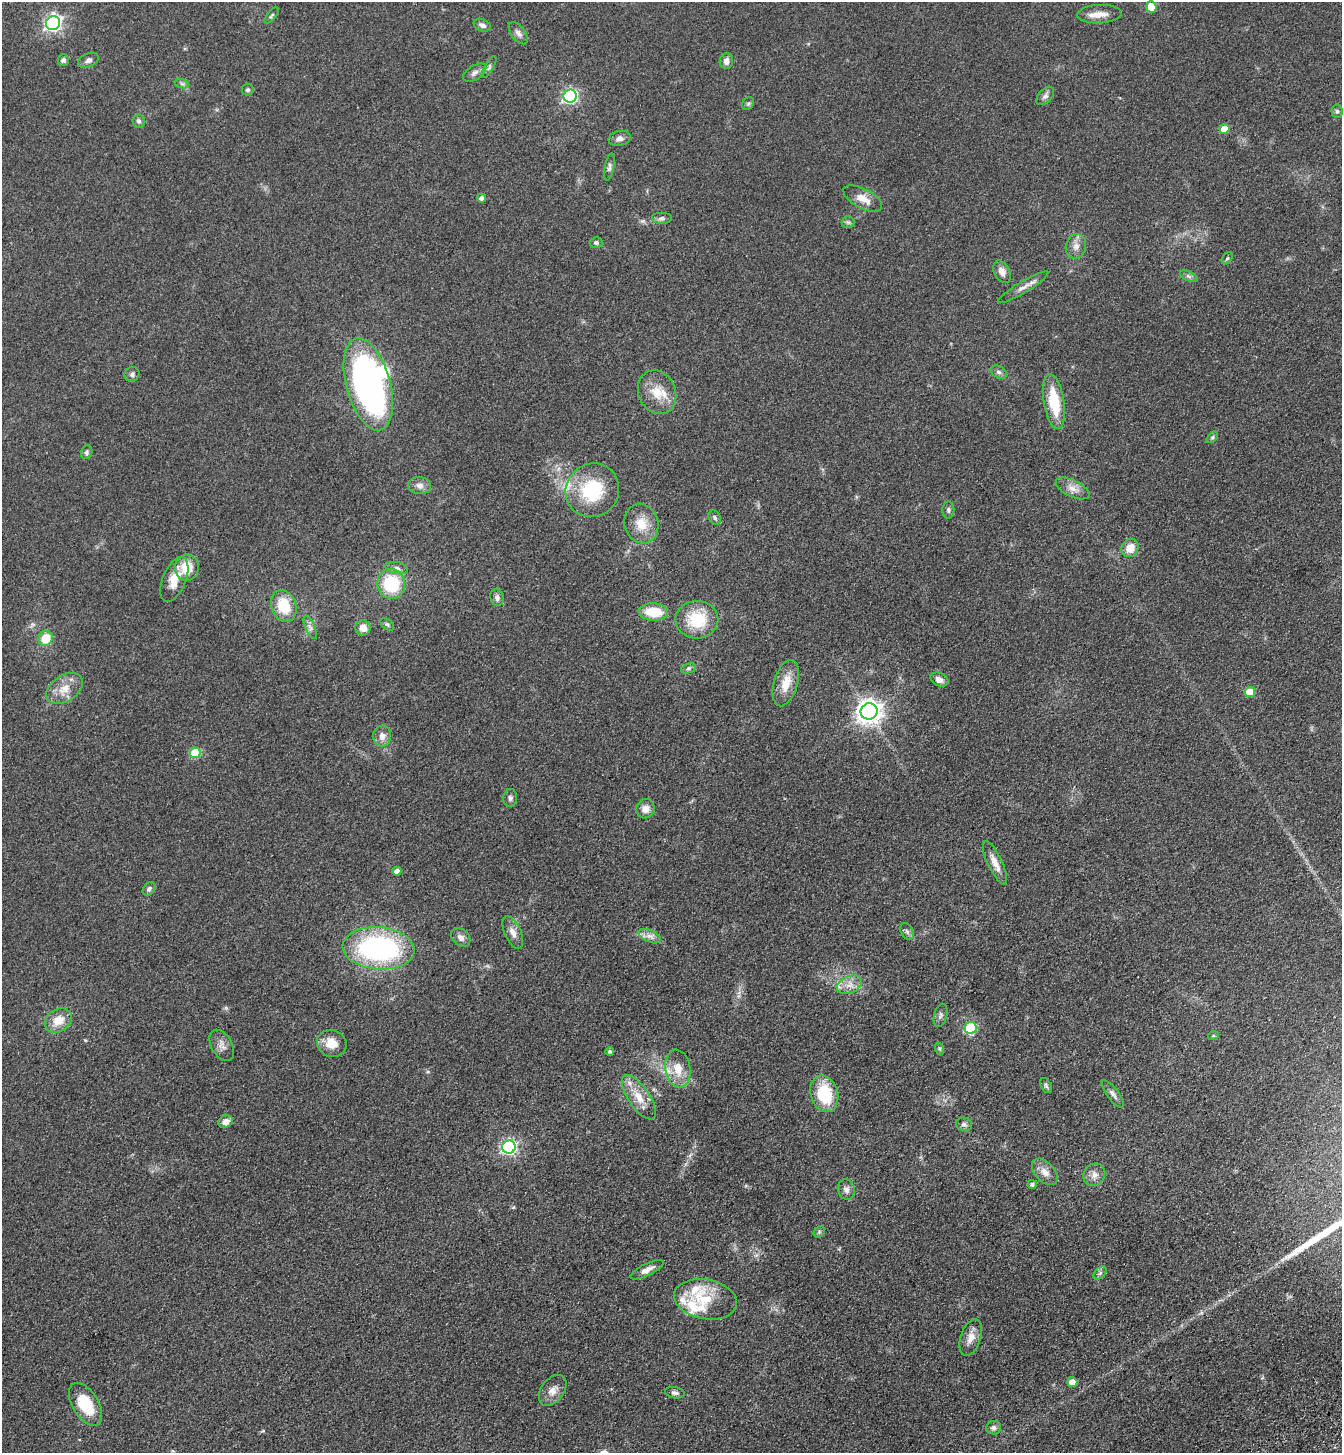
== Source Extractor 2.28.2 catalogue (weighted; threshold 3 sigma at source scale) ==
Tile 6 of 4 x 4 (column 2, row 2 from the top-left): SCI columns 1573-2912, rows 3008-4458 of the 5960 x 6015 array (HDU 1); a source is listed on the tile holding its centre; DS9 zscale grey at full resolution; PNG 1344 x 1455 px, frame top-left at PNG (2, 2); each listed source drawn as its Kron ellipse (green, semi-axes under 4 px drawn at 4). Shown black and unused: <1% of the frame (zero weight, under 3 of 4 exposures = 6% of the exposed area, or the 3 px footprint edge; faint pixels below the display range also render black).
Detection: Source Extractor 2.28.2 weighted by HDU 2 'WHT'; one run over the whole footprint, this tile lists its part. Background 0.0996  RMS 0.0094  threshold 0.0421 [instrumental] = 3 sigma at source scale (4.5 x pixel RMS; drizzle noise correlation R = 1.50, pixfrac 1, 0.05/0.05 arcsec/px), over >= 5 px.
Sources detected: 115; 1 inside a brighter object's white glare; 1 long thin detection or spike segment (spike, bleed or trail) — neither listed nor drawn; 7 inside a brighter listed object's ellipse — not listed separately; the other 106 listed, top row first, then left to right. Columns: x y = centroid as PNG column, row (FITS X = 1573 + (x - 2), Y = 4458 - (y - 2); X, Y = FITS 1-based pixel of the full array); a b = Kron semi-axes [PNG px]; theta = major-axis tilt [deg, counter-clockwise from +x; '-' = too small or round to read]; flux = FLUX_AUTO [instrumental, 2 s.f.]
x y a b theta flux
1151 7 6 5 - 22
1099 14 22 9 2 9.5
272 15 10 4 50 1.5
53 23 7 6 - 320
482 25 9 6 -23 3.6
518 33 13 7 -53 4.1
63 60 6 5 - 2.6
88 60 11 7 22 3.8
726 61 8 6 80 4.9
489 67 12 4 60 2.3
474 73 13 7 32 4.4
182 84 7 4 -19 1.9
248 90 6 6 - 1.8
570 96 6 6 - 190
1045 96 11 6 44 3.5
748 104 7 5 53 1.8
1337 111 7 5 -87 1.9
139 121 7 6 - 2.6
1224 129 5 5 - 15
620 138 11 7 11 4.6
609 167 13 4 79 2.6
482 198 4 4 - 3.6
863 199 21 10 -27 11
661 218 10 6 0 2.8
848 222 6 6 - 2.1
596 242 6 5 - 2.5
1076 246 12 10 72 6.4
1227 258 7 4 52 1.6
1002 272 12 7 -63 5.5
1189 276 9 4 -22 2.4
1023 287 29 5 31 7
998 372 9 5 -27 2.6
132 374 7 7 - 2.6
368 384 47 22 -74 330
657 392 22 18 -65 19
1054 402 28 10 -81 35
1212 437 7 4 46 1.6
87 452 7 5 68 2
420 485 11 8 -8 5
1072 488 18 8 -25 7.8
592 490 27 26 - 54
948 510 8 6 -89 2.2
715 518 7 5 -60 2
641 524 20 17 -73 17
1130 548 9 8 - 12
187 568 13 12 - 22
397 568 11 6 -10 3.8
174 579 24 11 68 17
391 584 15 13 -78 49
497 597 8 6 -77 3.6
284 606 16 12 -70 28
653 612 15 9 -4 25
697 620 21 19 0 36
387 624 8 5 -41 1.8
310 627 12 4 -66 3.2
363 628 7 7 - 8.4
45 638 7 7 - 20
688 668 7 4 20 1.8
939 680 9 6 -23 6
786 683 24 12 73 16
64 689 20 13 33 14
1250 692 5 5 - 23
869 711 8 8 - 800
382 736 10 9 - 6.5
195 753 5 5 - 43
510 798 9 7 84 2.8
645 809 10 9 - 7.1
995 863 24 7 -65 9.1
397 871 4 4 - 5.2
149 889 7 5 49 2.4
907 931 9 6 -63 2.4
513 933 17 8 -66 6.8
650 936 12 6 -24 4.7
461 937 11 8 -45 4.7
379 948 36 21 -4 180
849 985 13 8 24 7.9
941 1015 12 6 75 3.3
58 1020 14 11 33 14
971 1028 6 6 - 72
1213 1036 5 3 - 0.94
332 1043 15 13 -22 13
222 1045 17 10 -60 6.5
940 1049 6 4 -71 1.4
610 1051 4 4 - 1.6
678 1069 19 12 -80 17
1046 1085 8 5 -63 1.8
824 1094 19 13 -74 39
1113 1094 17 6 -53 4.2
639 1097 26 10 -56 17
226 1122 7 6 - 6.2
964 1124 8 6 -19 2.8
509 1147 7 6 - 210
1045 1172 16 10 -46 7.7
1094 1175 12 10 50 6.4
1032 1184 5 4 - 2.3
846 1189 10 8 -72 4.3
819 1232 6 5 - 1.6
647 1270 18 6 26 6.6
1100 1273 8 5 45 2.1
705 1299 32 20 -10 33
971 1338 19 10 71 9.9
1072 1382 5 5 - 11
553 1390 17 11 54 8.5
675 1393 10 5 -9 2.8
86 1404 24 13 -58 34
994 1428 7 6 - 3.6